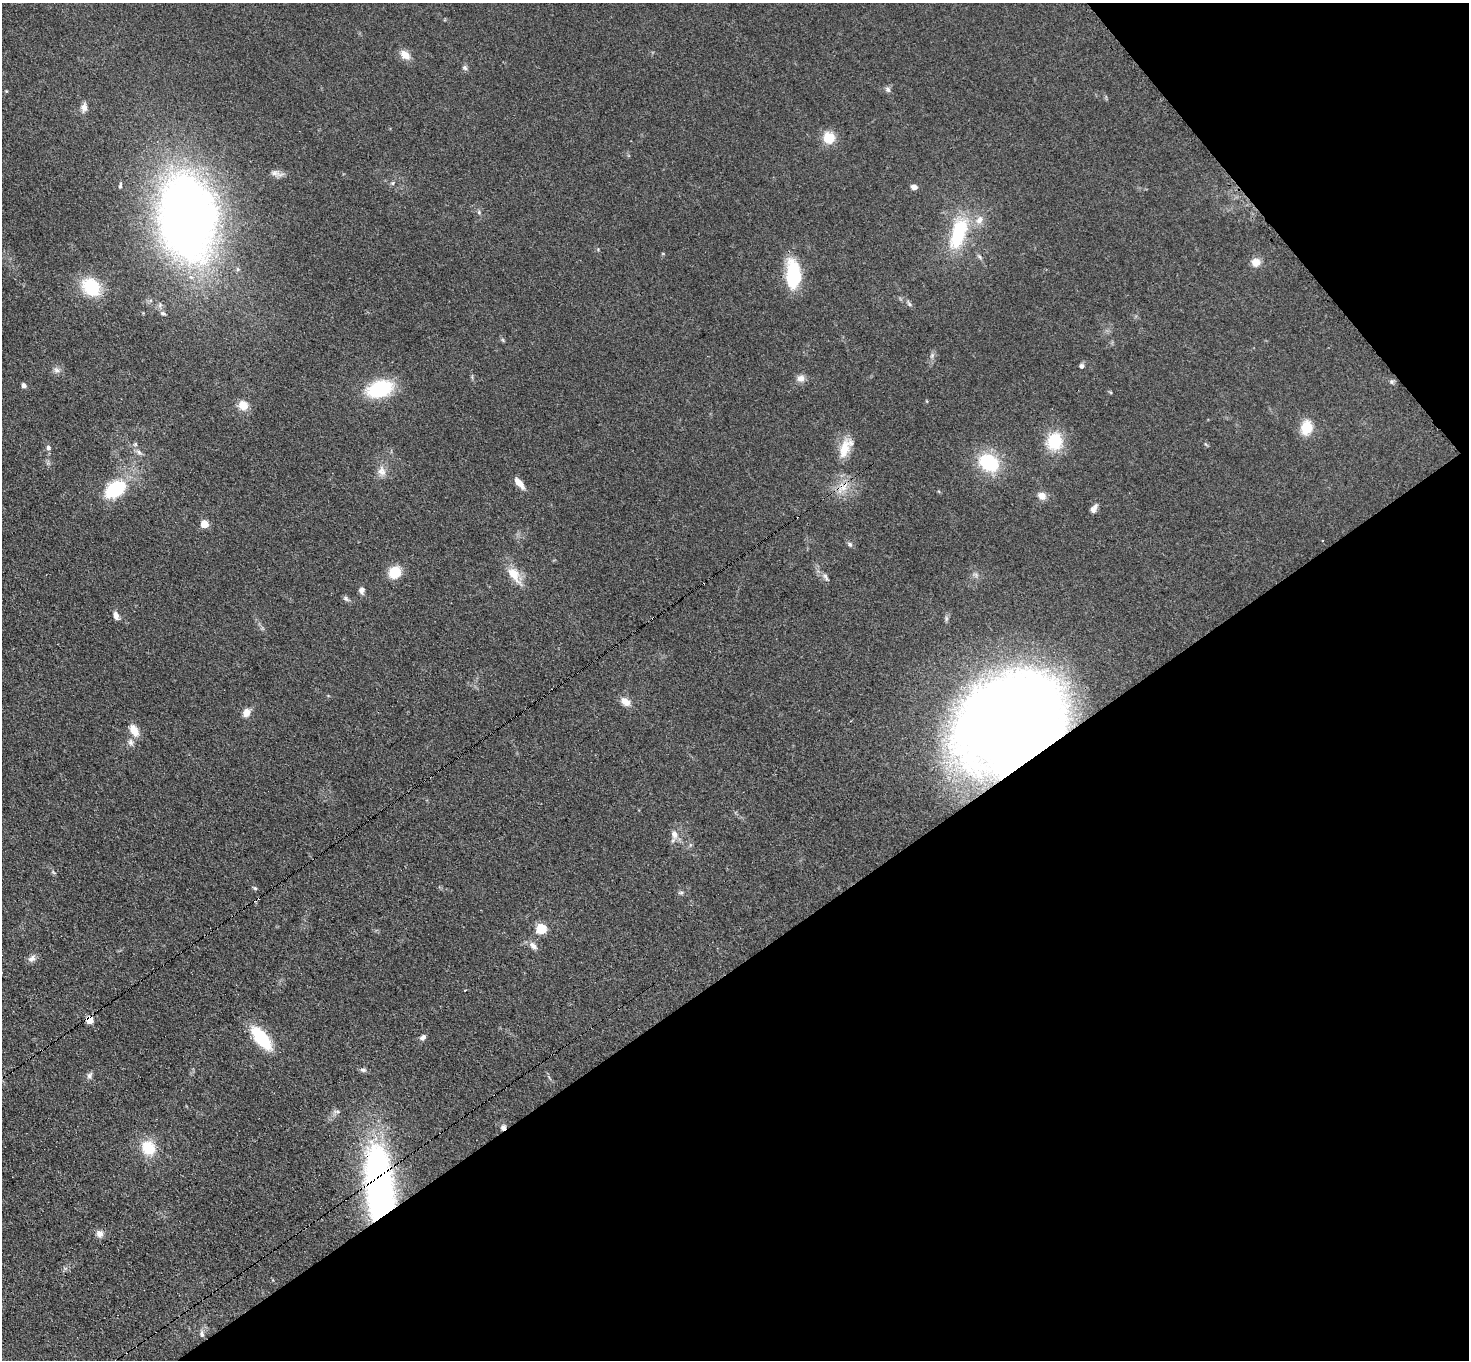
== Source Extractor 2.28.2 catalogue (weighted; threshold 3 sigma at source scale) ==
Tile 12 of 4 x 4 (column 4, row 3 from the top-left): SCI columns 4483-5949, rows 1716-3073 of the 6030 x 6006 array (HDU 1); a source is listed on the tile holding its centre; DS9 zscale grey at full resolution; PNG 1471 x 1362 px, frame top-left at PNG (2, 3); no overlay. Shown black and unused: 34% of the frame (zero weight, under 3 of 4 exposures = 7% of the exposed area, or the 3 px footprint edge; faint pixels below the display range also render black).
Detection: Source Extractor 2.28.2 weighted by HDU 2 'WHT'; one run over the whole footprint, this tile lists its part. Background 0.102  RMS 0.0072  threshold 0.0324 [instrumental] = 3 sigma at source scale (4.5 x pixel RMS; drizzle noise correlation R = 1.50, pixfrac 1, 0.05/0.05 arcsec/px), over >= 5 px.
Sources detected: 68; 1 inside a brighter object's white glare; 2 cosmic-ray / hot-pixel residue — not listed; the other 65 listed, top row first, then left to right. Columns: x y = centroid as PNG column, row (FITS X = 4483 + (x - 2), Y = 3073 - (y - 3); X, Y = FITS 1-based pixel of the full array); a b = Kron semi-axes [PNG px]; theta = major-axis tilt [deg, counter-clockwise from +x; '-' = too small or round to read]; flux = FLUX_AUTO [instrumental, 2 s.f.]
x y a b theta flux
405 55 14 9 -39 6.7
465 68 9 5 -53 1.7
888 89 8 6 -54 2
84 107 11 7 84 3.8
829 138 11 11 - 15
274 173 14 7 0 3.5
393 183 6 4 71 0.99
120 186 7 4 81 1.3
914 187 6 5 - 4.1
479 212 5 5 - 1.2
187 217 58 39 -85 760
979 220 12 9 57 5.4
958 233 39 17 72 46
1256 262 9 9 - 6.9
793 273 31 16 -76 34
91 287 25 20 -49 26
909 304 8 5 -46 1.7
163 313 7 4 -16 1.4
932 355 7 4 57 1.6
1081 366 6 5 - 1.9
56 370 9 6 -17 2.5
801 378 10 9 - 4.1
24 385 5 5 - 2.3
380 389 24 15 17 49
243 405 11 10 - 8.3
1306 427 15 11 74 16
1055 441 19 16 84 26
48 448 6 6 - 1.9
845 448 29 13 64 13
139 452 8 5 -37 2.1
989 463 20 16 -30 41
382 471 15 11 -82 5.8
519 483 13 6 -49 7.7
844 487 18 7 44 7.8
115 489 17 10 36 58
1042 496 10 9 - 5
1094 509 12 6 57 3.5
204 524 5 5 - 21
850 544 8 6 -45 1.7
395 572 11 10 - 19
514 574 25 12 -58 12
825 577 11 5 -59 2.1
361 590 8 6 78 2.9
346 598 8 6 -46 1.8
116 616 10 6 -73 3.5
625 702 11 8 -39 6.6
247 713 12 8 63 4.8
1011 719 73 57 33 1400
134 730 13 8 -61 9.4
130 742 9 7 -59 2.6
674 834 10 8 -63 4.7
255 888 6 4 -41 1
681 893 8 4 9 1.2
541 929 5 5 - 49
533 946 12 7 -48 3.7
32 959 10 7 30 3.3
89 1020 5 4 - 20
423 1037 9 7 33 2.4
261 1038 25 11 -51 39
363 1070 9 6 5 1.8
89 1075 10 6 54 2.1
148 1148 16 13 -55 21
379 1185 72 24 -86 280
100 1234 9 8 - 4.1
202 1334 9 6 -83 2.3
Overlapping masked pixels (flux is a lower limit): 4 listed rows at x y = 844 487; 1011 719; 89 1020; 379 1185